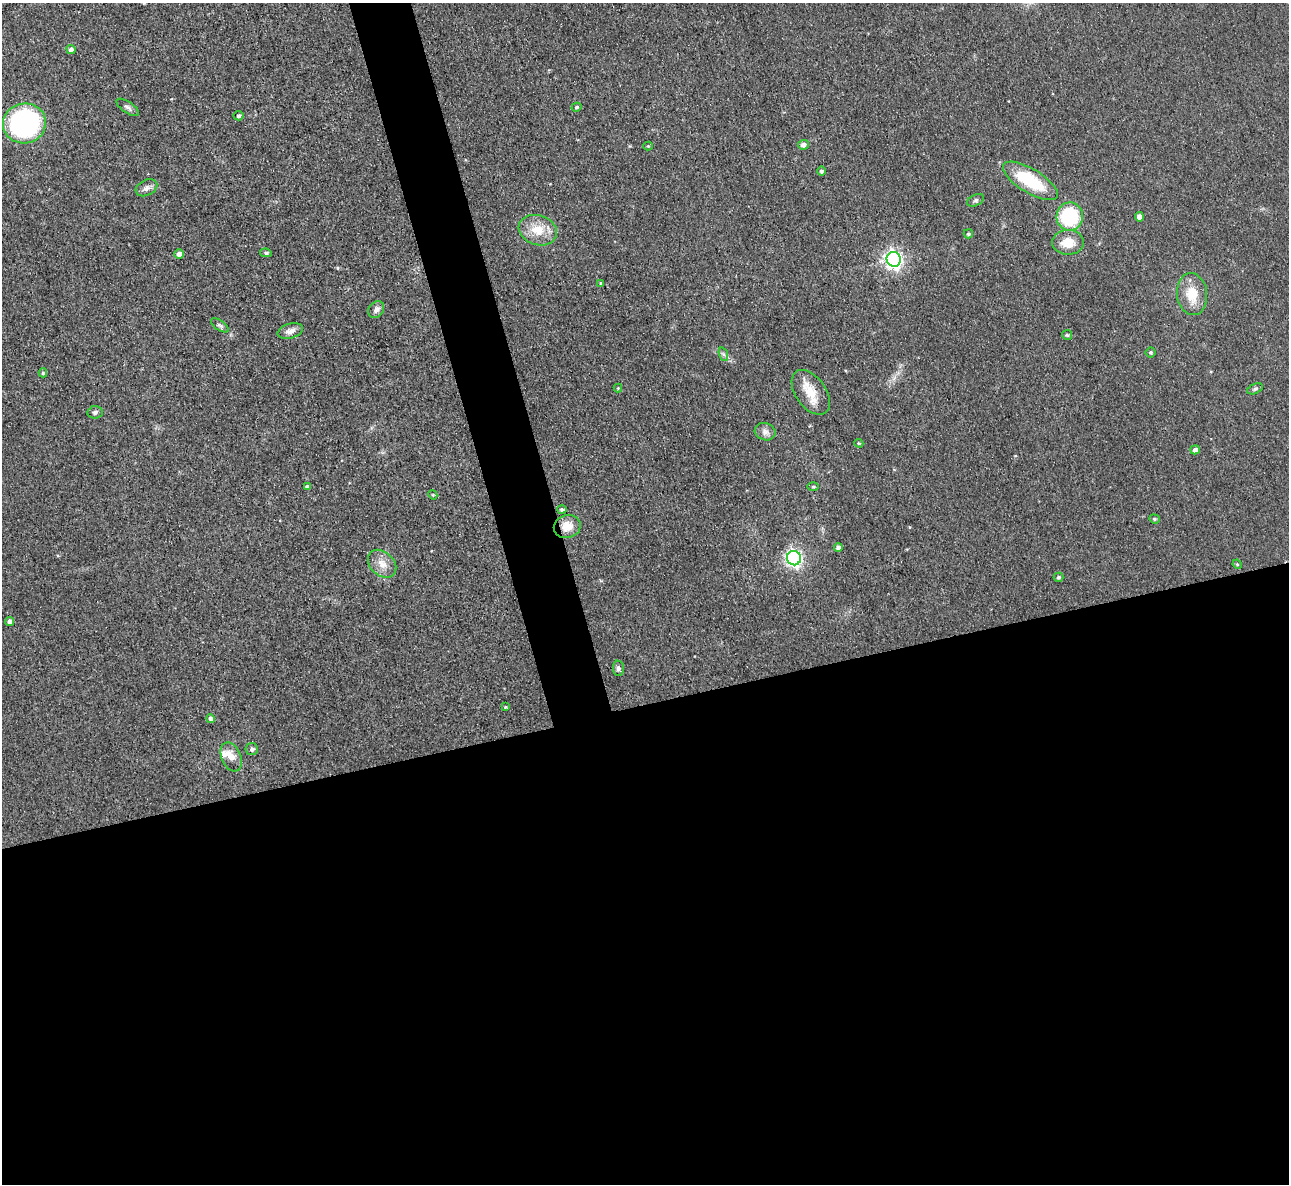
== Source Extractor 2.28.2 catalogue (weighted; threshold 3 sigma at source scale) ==
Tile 15 of 4 x 4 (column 3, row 4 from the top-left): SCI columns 2573-3859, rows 141-1322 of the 5145 x 5129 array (HDU 1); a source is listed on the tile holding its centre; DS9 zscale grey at full resolution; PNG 1291 x 1186 px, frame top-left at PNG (2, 3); each listed source drawn as its Kron ellipse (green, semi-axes under 4 px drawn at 4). Shown black and unused: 43% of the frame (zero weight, under 3 of 4 exposures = <1% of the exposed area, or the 3 px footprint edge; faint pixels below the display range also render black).
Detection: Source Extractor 2.28.2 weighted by HDU 2 'WHT'; one run over the whole footprint, this tile lists its part. Background 0.0486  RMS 0.0073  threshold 0.033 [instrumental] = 3 sigma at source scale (4.5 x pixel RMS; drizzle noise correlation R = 1.50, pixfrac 1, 0.05/0.05 arcsec/px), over >= 5 px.
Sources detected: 53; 1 inside a brighter listed object's ellipse — not listed separately; the other 52 listed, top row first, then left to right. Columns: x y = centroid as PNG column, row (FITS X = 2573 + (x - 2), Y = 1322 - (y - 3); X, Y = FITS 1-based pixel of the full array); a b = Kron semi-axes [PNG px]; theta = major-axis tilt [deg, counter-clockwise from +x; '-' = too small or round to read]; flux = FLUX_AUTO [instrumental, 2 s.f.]
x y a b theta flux
71 50 5 4 - 2.8
128 107 13 5 -34 2.3
576 107 5 4 - 1.3
238 116 5 4 - 1.7
24 123 21 20 - 150
803 145 5 5 - 3.3
648 146 4 4 - 0.69
822 171 5 4 - 1.7
1030 181 31 12 -31 39
146 188 11 7 28 3.4
975 200 9 5 27 1.6
1070 217 14 13 - 48
1139 217 4 4 - 4.5
538 230 19 15 -17 16
968 234 4 4 - 1.5
1068 242 16 12 -1 12
266 253 6 4 -11 1.4
179 254 5 5 - 4
894 259 7 7 - 290
601 283 4 3 - 0.74
1192 294 21 15 -83 18
376 309 9 7 52 3.5
220 325 10 5 -35 1.9
290 331 13 7 16 4.6
1067 335 5 5 - 0.99
1150 352 5 5 - 1.2
723 354 7 4 -71 1.6
43 373 4 4 - 1.2
618 388 4 4 - 0.76
1255 389 8 5 21 1.4
811 392 25 15 -55 16
95 412 7 6 - 2.3
765 432 10 8 -16 3.7
859 443 4 4 - 0.72
1195 450 5 4 - 2.8
307 486 4 3 - 1.3
813 486 6 4 1 0.91
433 495 5 3 - 0.75
562 509 4 4 - 1.9
1154 519 5 4 - 1.1
567 526 13 11 13 10
838 547 4 4 - 3.1
794 558 7 7 - 240
382 564 16 11 -43 8.3
1237 564 5 4 - 0.84
1059 577 5 4 - 1.7
10 622 4 4 - 3.7
618 668 8 5 -85 2.3
505 707 4 3 - 0.72
211 719 4 4 - 3.1
252 749 6 6 - 2.2
231 757 15 9 -67 7.4
Overlapping masked pixels (flux is a lower limit): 1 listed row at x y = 567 526